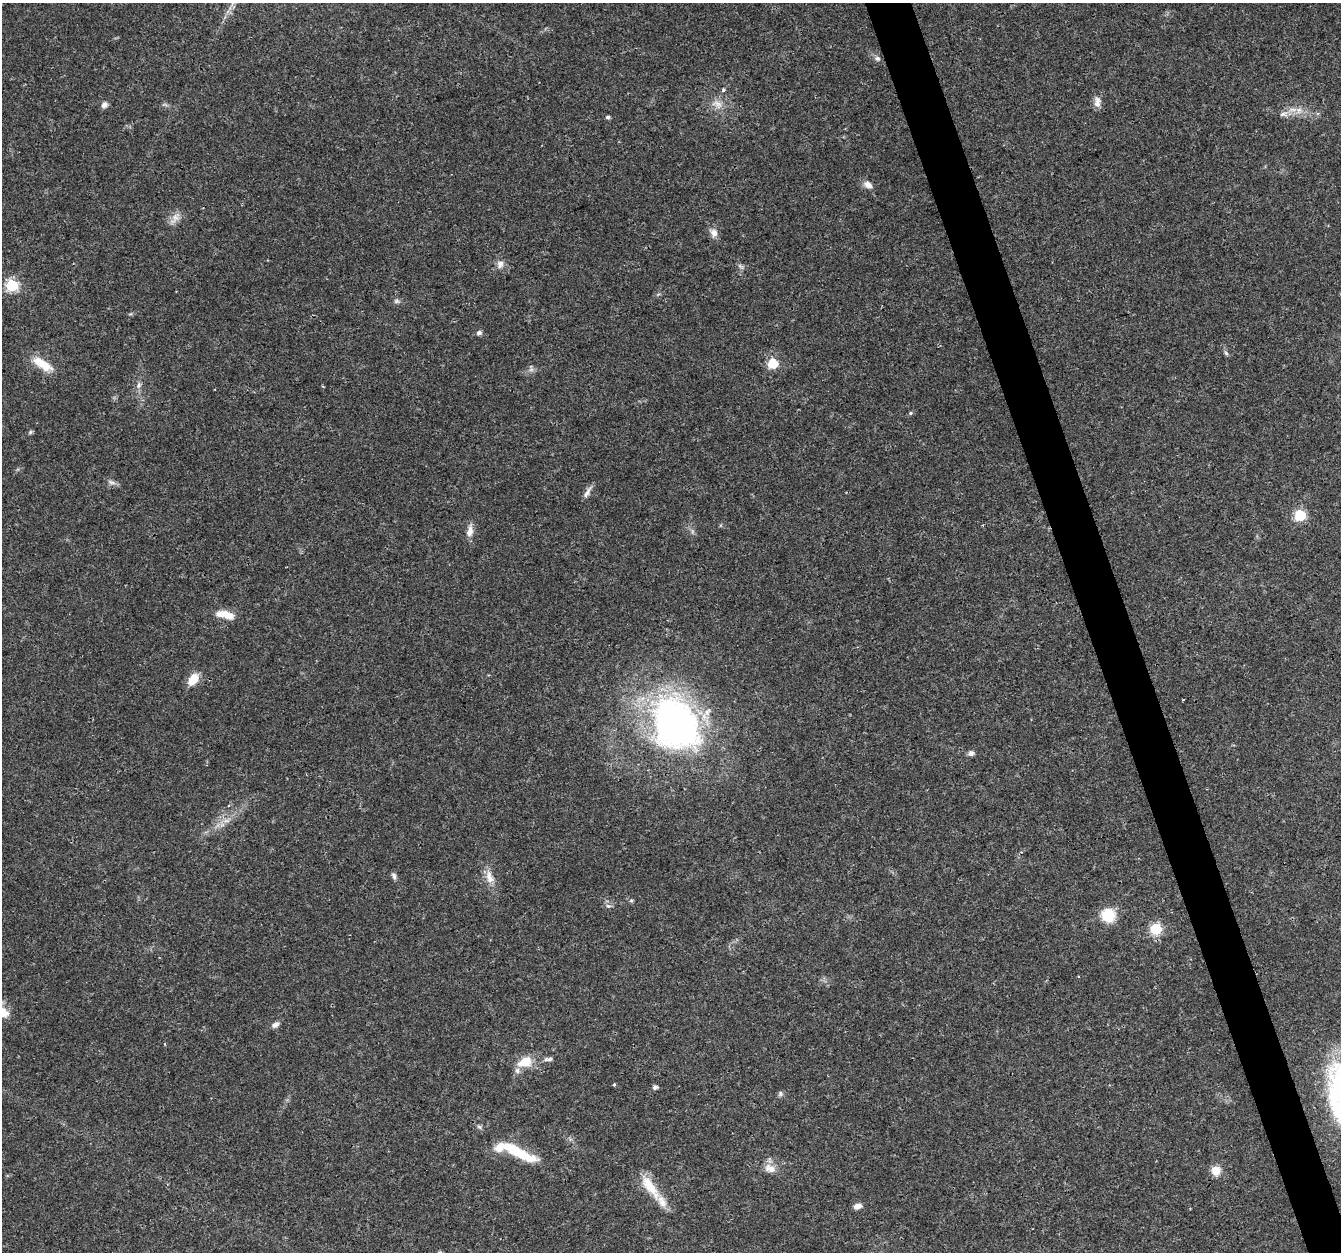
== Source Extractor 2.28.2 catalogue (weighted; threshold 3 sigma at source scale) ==
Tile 6 of 4 x 4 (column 2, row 2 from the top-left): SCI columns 1340-2678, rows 2618-3867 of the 5357 x 5182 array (HDU 1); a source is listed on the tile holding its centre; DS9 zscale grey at full resolution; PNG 1343 x 1254 px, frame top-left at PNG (2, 3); no overlay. Shown black and unused: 3% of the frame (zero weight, under 3 of 4 exposures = <1% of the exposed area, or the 3 px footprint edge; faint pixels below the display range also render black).
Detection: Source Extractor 2.28.2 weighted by HDU 2 'WHT'; one run over the whole footprint, this tile lists its part. Background 0.026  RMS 0.0019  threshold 0.00871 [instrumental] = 3 sigma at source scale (4.5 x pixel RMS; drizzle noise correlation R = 1.50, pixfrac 1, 0.0396/0.0396 arcsec/px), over >= 5 px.
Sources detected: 56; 5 inside a brighter listed object's ellipse — not listed separately; the other 51 listed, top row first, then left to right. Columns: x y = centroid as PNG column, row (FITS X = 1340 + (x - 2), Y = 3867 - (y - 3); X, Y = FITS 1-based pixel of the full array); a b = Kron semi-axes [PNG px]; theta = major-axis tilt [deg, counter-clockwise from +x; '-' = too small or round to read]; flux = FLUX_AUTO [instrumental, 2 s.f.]
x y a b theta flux
877 58 8 7 - 0.56
723 90 3 3 - 0.5
1097 102 14 7 88 1.3
717 104 17 10 -25 2
104 105 9 7 45 0.79
1299 110 10 7 67 1.1
1283 114 12 6 11 0.91
608 117 6 4 0 0.37
868 185 11 8 -31 1.3
175 218 19 9 55 1.6
714 233 11 9 -70 1.3
500 264 11 9 80 1.1
12 285 6 6 - 21
396 301 8 6 -15 0.48
479 333 5 5 - 0.64
1226 353 7 4 -45 0.36
773 363 6 6 - 12
42 364 28 10 -32 4
139 385 10 5 76 0.7
910 413 5 4 - 0.28
30 432 6 5 - 0.31
112 482 10 6 -17 0.72
587 492 19 5 60 0.94
1300 515 6 6 - 16
470 531 17 7 76 1.5
692 531 7 4 -72 0.38
225 615 25 9 -14 2.9
193 679 13 9 55 3.3
1183 700 3 2 - 0.22
675 724 47 37 -60 83
971 753 7 6 - 0.7
226 820 10 4 9 0.78
394 876 10 5 -68 0.57
489 877 19 10 -73 2.1
631 900 6 4 1 0.27
608 906 8 5 -23 0.48
1108 915 16 15 - 5
1156 929 13 12 - 4.1
1079 977 3 3 - 0.28
4 1013 15 13 6 2.2
275 1025 10 6 35 0.87
549 1059 13 5 8 0.71
525 1062 16 11 20 3.9
614 1084 3 3 - 0.28
655 1087 5 5 - 0.61
781 1094 8 5 -84 0.42
515 1151 33 11 -31 7.3
770 1168 17 11 -21 1.9
1216 1170 12 11 - 2
650 1187 41 13 -55 5.1
858 1206 10 6 15 1.1
Overlapping masked pixels (flux is a lower limit): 1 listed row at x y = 650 1187
Isophote crosses this tile's border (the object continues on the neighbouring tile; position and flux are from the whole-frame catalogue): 1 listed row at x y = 4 1013